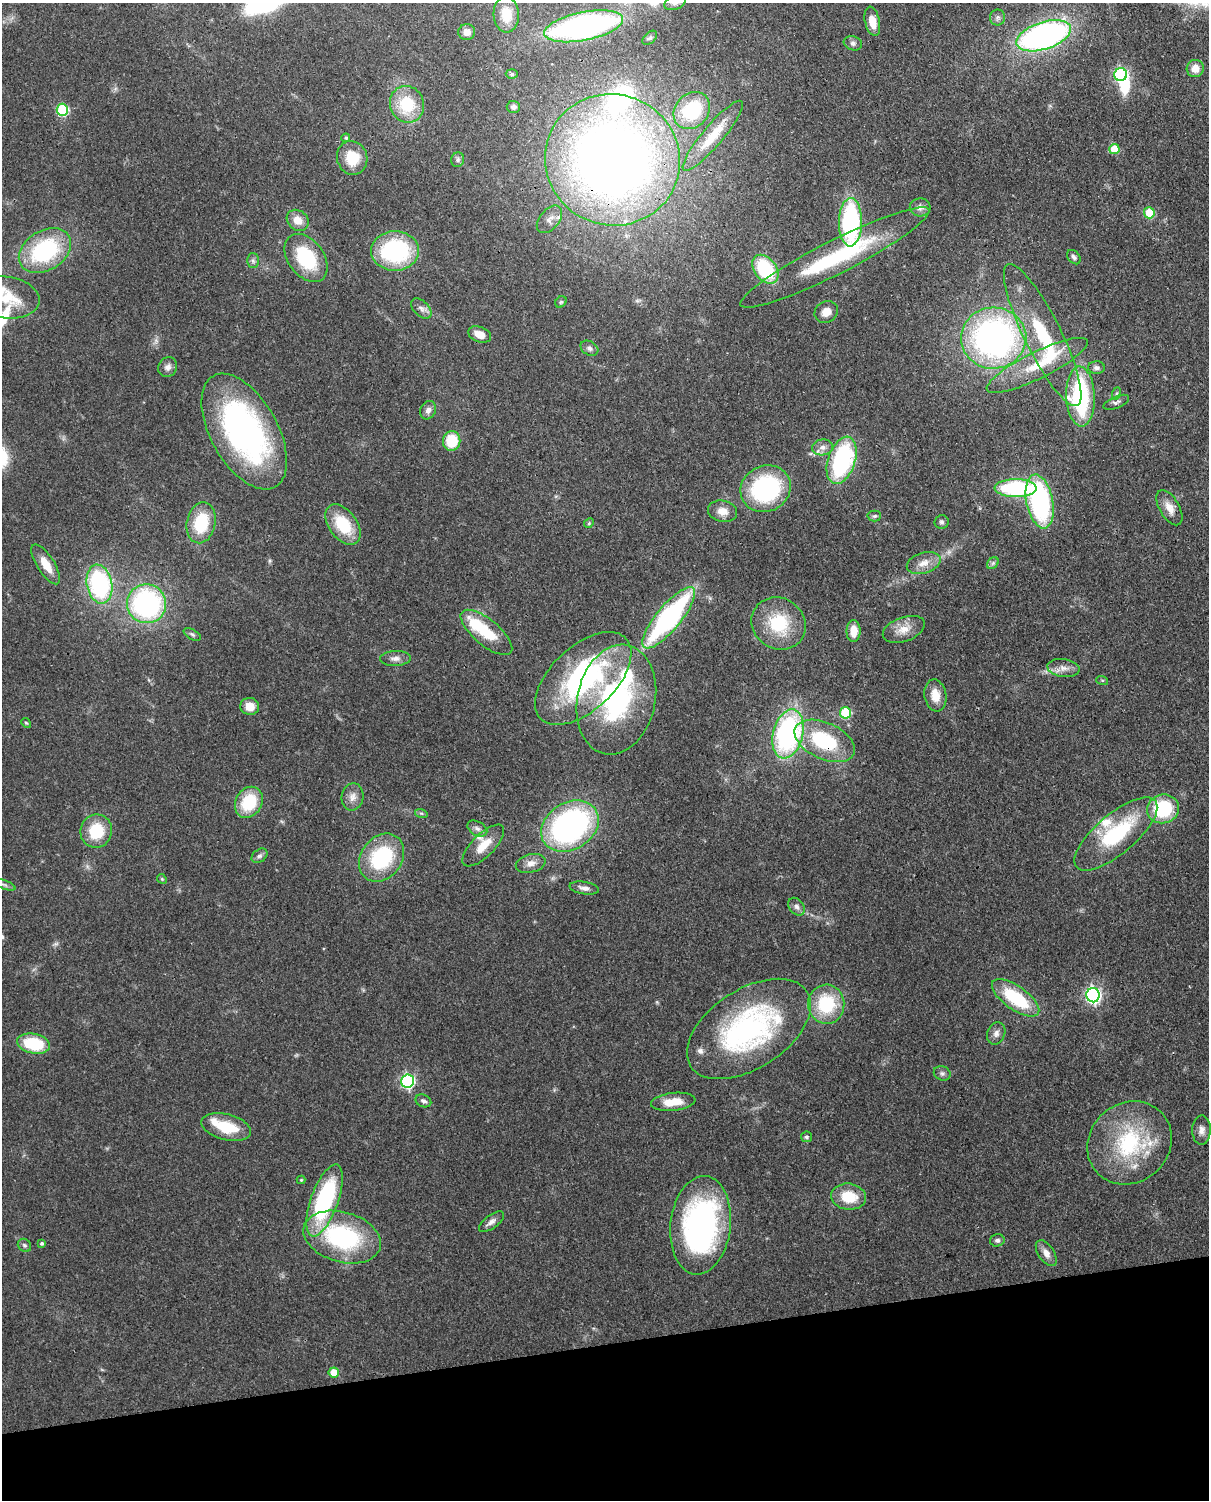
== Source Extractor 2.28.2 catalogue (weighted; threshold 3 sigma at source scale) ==
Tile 10 of 4 x 3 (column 2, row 3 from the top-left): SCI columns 1296-2502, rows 153-1650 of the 5005 x 4911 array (HDU 1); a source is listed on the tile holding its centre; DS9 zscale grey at full resolution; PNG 1211 x 1502 px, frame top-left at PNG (2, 3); each listed source drawn as its Kron ellipse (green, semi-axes under 4 px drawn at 4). Shown black and unused: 10% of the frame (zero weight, under 3 of 4 exposures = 7% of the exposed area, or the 3 px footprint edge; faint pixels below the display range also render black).
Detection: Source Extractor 2.28.2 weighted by HDU 2 'WHT'; one run over the whole footprint, this tile lists its part. Background 0.105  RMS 0.0041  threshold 0.0186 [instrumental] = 3 sigma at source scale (4.5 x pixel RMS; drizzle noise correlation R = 1.50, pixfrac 1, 0.05/0.05 arcsec/px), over >= 5 px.
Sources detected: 137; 1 too faint to see at this stretch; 1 inside a brighter object's white glare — neither listed nor drawn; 9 inside a brighter listed object's ellipse — not listed separately; the other 126 listed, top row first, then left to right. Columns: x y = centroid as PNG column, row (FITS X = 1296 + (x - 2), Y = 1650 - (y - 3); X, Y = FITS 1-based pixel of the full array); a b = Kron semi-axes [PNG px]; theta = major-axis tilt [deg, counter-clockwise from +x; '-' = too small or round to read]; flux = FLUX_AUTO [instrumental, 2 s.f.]
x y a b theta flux
675 3 11 7 20 1.8
506 15 18 12 -87 8.4
998 17 8 7 - 1.4
872 21 15 7 -78 5.8
584 26 40 14 11 140
467 32 8 8 - 2.9
1044 36 28 13 18 140
650 38 9 5 43 0.96
853 43 9 7 -18 1.4
1195 68 8 8 - 4.4
512 74 6 5 - 0.85
1121 75 6 6 - 73
407 104 19 17 -67 17
513 107 7 6 - 1.3
62 110 6 6 - 32
692 111 20 16 47 21
713 136 45 10 50 11
346 138 4 4 - 0.63
1114 149 5 5 - 11
352 158 17 15 -72 12
458 160 7 6 - 1.1
612 160 68 65 -21 410
920 207 10 9 - 2.3
1149 213 5 5 - 16
549 219 16 9 50 3
298 220 12 9 -40 5
850 222 24 11 89 66
45 251 28 20 32 43
395 251 24 20 0 47
835 257 105 17 27 51
1074 257 8 5 -50 1.1
306 258 27 18 -53 27
253 261 7 6 - 1.2
765 269 16 11 -53 29
7 297 33 20 -8 15
561 302 6 5 - 0.62
421 308 12 7 -43 2
826 312 12 10 33 3.9
480 334 12 7 -21 4.7
1043 335 79 18 -64 36
994 338 33 30 3 150
589 348 9 7 -29 1.5
1037 365 56 13 26 17
168 367 10 9 - 2.2
1096 368 8 6 -2 1.4
1117 393 6 4 71 0.65
1080 396 30 14 -88 50
1116 402 13 6 23 1.5
428 410 9 7 62 2
244 431 64 33 -61 120
452 441 10 8 81 14
823 447 10 8 11 2.5
842 460 24 13 71 58
1016 488 21 9 0 47
766 489 25 23 26 55
1040 501 27 13 -79 70
1169 508 19 10 -59 4.4
723 511 14 10 -12 4.2
874 516 7 5 1 0.92
941 522 7 7 - 1
201 523 21 14 79 19
589 523 5 4 - 0.5
343 525 23 14 -54 18
924 563 17 10 17 4.7
993 563 7 5 46 1
46 564 23 8 -58 7.2
99 584 20 12 -79 58
147 604 20 19 - 79
669 618 39 12 50 86
779 623 28 25 -36 21
904 629 22 12 20 5.9
853 631 11 7 89 6.2
486 632 32 13 -40 16
192 634 9 5 -30 1
395 658 15 7 2 2.5
1063 668 16 9 -6 3.5
583 678 59 32 43 80
1102 680 6 4 -18 0.51
935 695 16 11 -81 6.1
616 700 55 39 77 74
250 706 9 8 - 5.2
845 713 5 5 - 24
26 723 5 4 - 0.58
788 734 25 15 75 80
825 741 32 18 -25 31
352 797 14 11 78 3.3
249 802 16 13 59 19
1163 809 16 14 16 27
421 813 6 4 -18 0.68
570 826 30 23 32 110
477 829 11 7 -31 2
96 831 17 15 72 16
1116 834 51 20 40 36
483 846 27 11 45 7.7
259 856 9 6 37 1.3
382 858 26 20 52 33
531 863 15 9 14 3.3
162 879 5 4 - 0.53
4 885 12 4 -19 1.2
584 888 15 6 -10 2.1
796 907 10 7 -52 1.6
1093 995 7 6 - 120
1016 998 28 11 -35 25
826 1004 19 18 - 24
749 1029 69 39 33 95
996 1033 11 8 66 2.3
33 1044 17 10 -11 21
942 1073 9 7 -24 1.2
408 1081 6 6 - 75
423 1101 8 6 -24 1.4
673 1102 22 9 6 7.9
226 1127 25 13 -14 14
1201 1130 15 9 89 2.8
806 1137 5 5 - 0.8
1130 1143 44 39 41 43
301 1180 4 4 - 0.42
849 1197 17 13 -7 12
324 1200 38 13 70 56
491 1222 15 6 36 2.1
700 1225 49 30 84 120
342 1237 40 25 -16 54
997 1240 7 6 - 1.2
42 1243 4 4 - 0.88
24 1245 7 6 - 0.91
1046 1253 15 7 -56 3
334 1373 5 5 - 8.7
Overlapping masked pixels (flux is a lower limit): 3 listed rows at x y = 612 160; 244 431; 825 741
Isophote crosses this tile's border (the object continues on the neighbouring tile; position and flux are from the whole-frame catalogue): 2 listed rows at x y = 675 3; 7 297